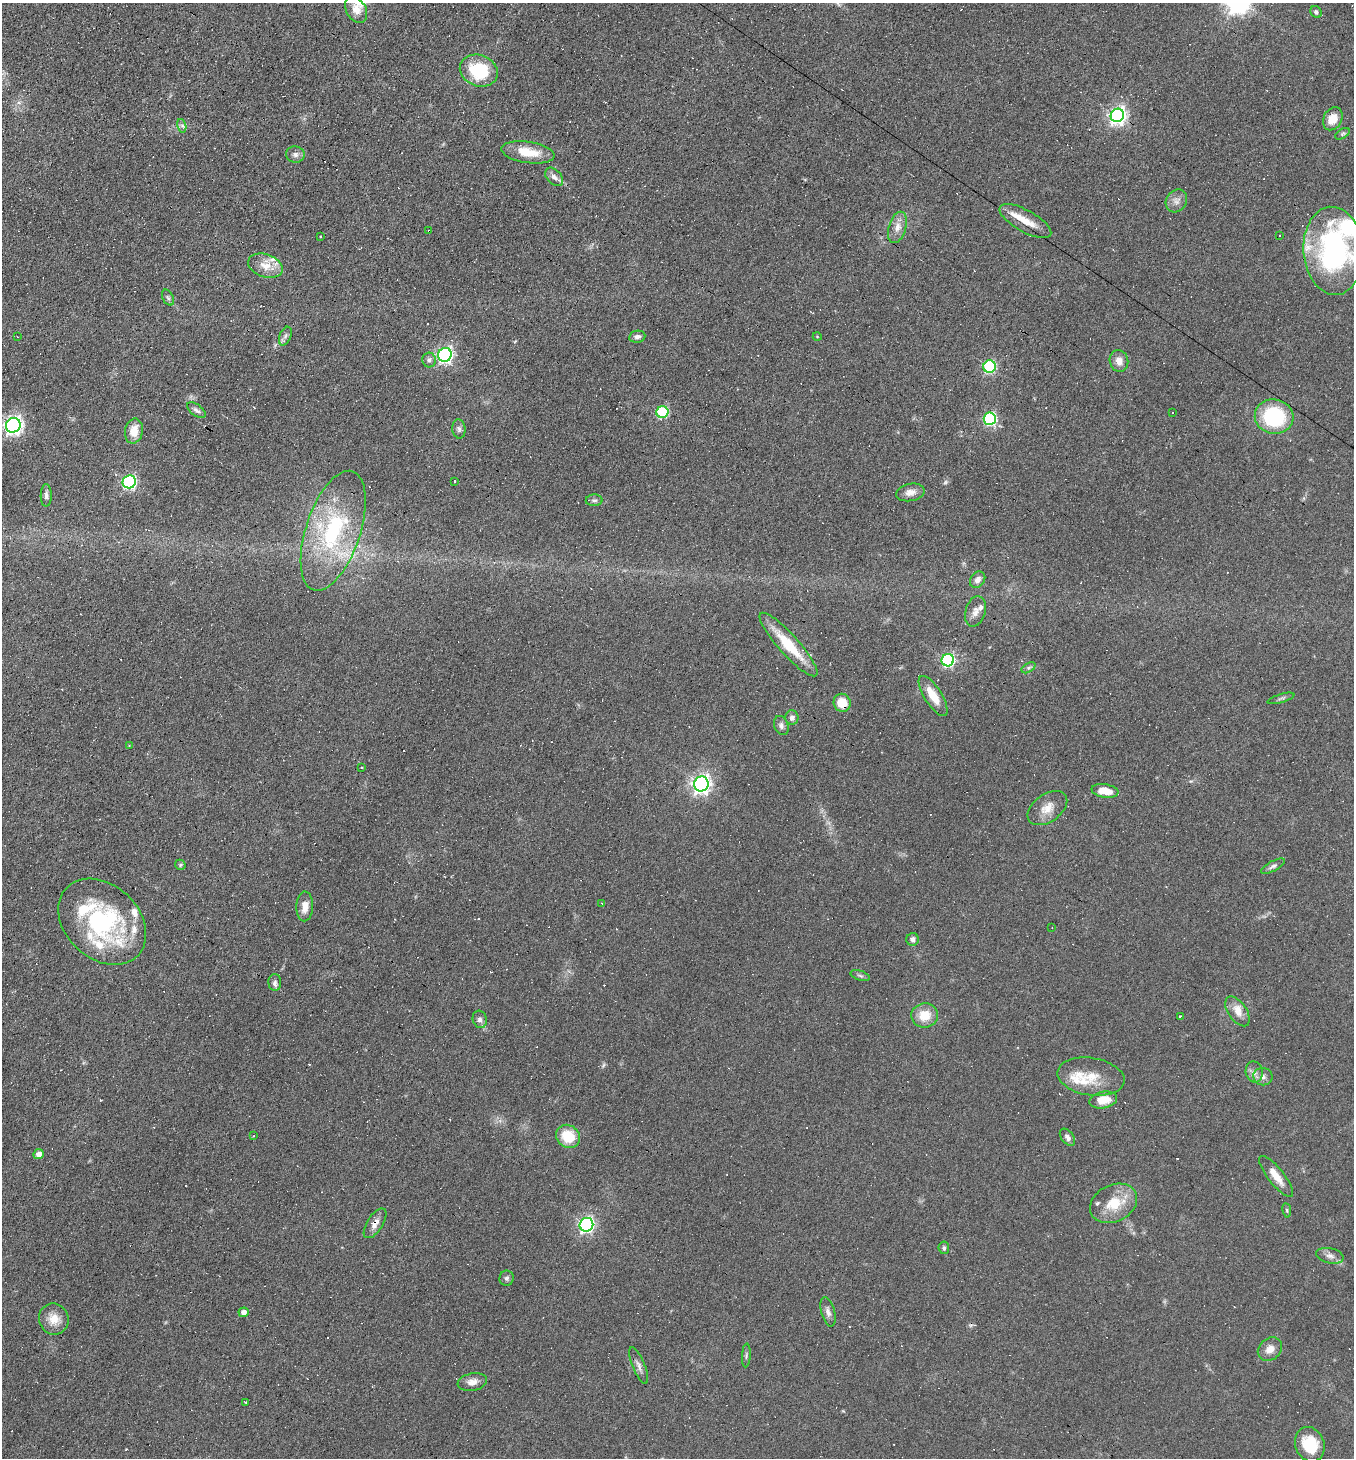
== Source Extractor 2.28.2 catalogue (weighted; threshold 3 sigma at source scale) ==
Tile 11 of 4 x 4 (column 3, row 3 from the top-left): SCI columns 2987-4338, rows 1457-2912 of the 5834 x 5825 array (HDU 1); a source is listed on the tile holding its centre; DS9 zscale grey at full resolution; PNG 1356 x 1460 px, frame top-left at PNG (2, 3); each listed source drawn as its Kron ellipse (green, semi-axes under 4 px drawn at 4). Shown black and unused: <1% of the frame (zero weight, under 5 of 9 exposures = <1% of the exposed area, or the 3 px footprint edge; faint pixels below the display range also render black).
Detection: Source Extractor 2.28.2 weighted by HDU 2 'WHT'; one run over the whole footprint, this tile lists its part. Background 0.104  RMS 0.0049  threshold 0.0201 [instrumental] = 3 sigma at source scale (4.09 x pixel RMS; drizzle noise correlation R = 1.36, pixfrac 0.8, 0.05/0.05 arcsec/px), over >= 5 px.
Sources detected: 168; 1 too faint to see at this stretch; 58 cosmic-ray / hot-pixel residue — neither listed nor drawn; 15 inside a brighter listed object's ellipse — not listed separately; the other 94 listed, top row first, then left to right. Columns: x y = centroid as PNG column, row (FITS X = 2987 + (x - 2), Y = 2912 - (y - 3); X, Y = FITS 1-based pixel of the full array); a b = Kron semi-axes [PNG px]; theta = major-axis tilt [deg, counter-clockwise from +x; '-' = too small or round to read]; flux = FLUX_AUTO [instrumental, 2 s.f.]
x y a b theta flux
356 10 14 9 -58 4.2
1316 12 6 5 - 1.1
479 71 19 15 -21 25
1117 115 7 6 - 200
1333 119 12 9 62 7.2
182 126 7 4 -73 0.99
1342 134 8 4 31 0.85
528 152 27 10 -9 11
295 154 9 8 - 2
554 177 11 7 -47 2.1
1176 201 12 10 53 3
1025 221 29 11 -29 8.3
897 227 16 8 74 4.1
429 231 2 2 - 0.87
1280 235 3 2 - 0.43
320 236 3 2 - 0.43
1333 251 44 30 -86 91
265 266 18 11 -19 6.1
168 298 8 5 -63 0.96
285 336 10 5 69 1.3
817 336 4 3 - 0.31
18 337 3 2 - 0.25
637 337 8 6 10 1.7
445 355 7 6 - 140
429 360 7 7 - 1.5
1119 361 11 9 -73 3.8
989 367 6 6 - 54
196 410 11 5 -37 1.5
662 412 6 6 - 41
1172 413 3 3 - 0.82
1274 417 19 17 -13 36
990 419 6 6 - 66
13 425 7 7 - 210
459 429 9 6 -83 1.4
134 431 12 9 79 6.5
454 481 3 3 - 6.2
129 482 7 6 - 89
910 492 14 8 11 3.4
46 495 11 5 89 1.7
594 500 8 6 1 1.2
333 531 62 27 72 52
978 580 9 7 53 2.6
975 611 16 10 74 4
788 644 42 10 -48 18
948 660 6 6 - 75
1028 668 7 4 31 0.94
933 696 23 8 -58 9.3
1281 698 14 2 17 0.84
842 703 9 8 - 8.8
792 718 7 6 - 1.8
781 726 10 7 -70 1.8
129 745 3 2 - 0.26
361 768 3 2 - 0.36
701 784 7 7 - 210
1105 791 13 6 -9 7.7
1047 808 22 13 36 6.4
180 865 5 5 - 0.63
1273 866 13 5 28 1.4
602 903 4 3 - 0.51
305 906 15 8 88 4.8
102 922 49 37 -43 62
1052 928 3 2 - 0.29
913 939 6 6 - 2
860 976 10 4 -18 0.99
275 982 8 6 -89 1.4
1237 1011 17 9 -56 5
925 1015 13 12 - 8.8
1180 1016 3 3 - 6.9
480 1019 9 7 -73 1.7
1254 1072 10 8 -78 2.5
1091 1077 34 18 -9 13
1263 1077 9 8 - 2.1
1103 1100 14 8 11 8.1
254 1136 4 3 - 0.38
568 1136 12 11 - 13
1067 1137 10 6 -52 1.9
39 1154 5 5 - 3
1276 1176 25 8 -52 5.9
1114 1203 25 18 27 13
1287 1210 7 3 -82 0.63
375 1223 17 8 57 3.6
586 1225 7 6 - 120
944 1248 6 5 - 1
1330 1256 14 7 -13 2.6
507 1278 7 7 - 1.3
244 1312 5 5 - 2.2
828 1312 15 7 -75 2.4
54 1319 16 14 -62 6.5
1270 1349 13 10 42 4.2
746 1355 12 4 86 0.88
639 1365 19 6 -67 2.6
472 1382 15 8 11 3.4
246 1402 3 3 - 1.5
1310 1444 18 14 -68 16
Overlapping masked pixels (flux is a lower limit): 3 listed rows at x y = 429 231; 842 703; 375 1223
Isophote crosses this tile's border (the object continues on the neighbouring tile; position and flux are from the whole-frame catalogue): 1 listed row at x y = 1333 251